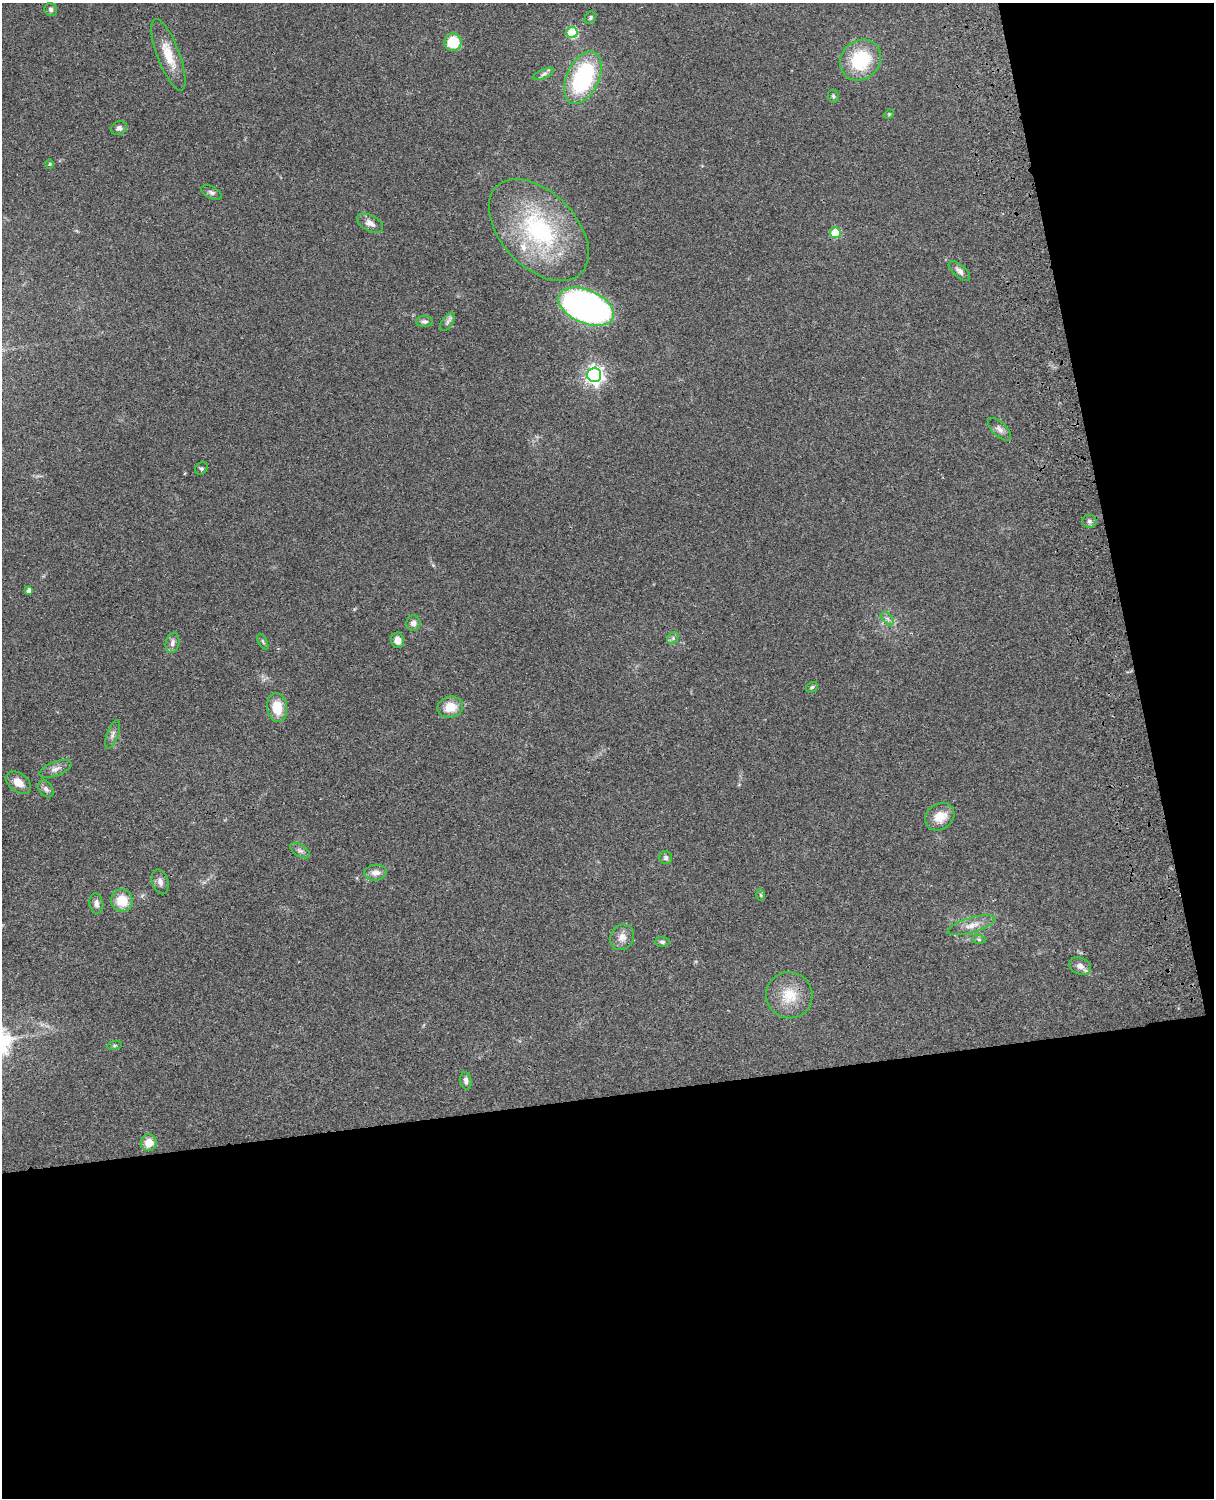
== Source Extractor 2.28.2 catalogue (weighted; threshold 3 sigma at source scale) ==
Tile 12 of 4 x 3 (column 4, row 3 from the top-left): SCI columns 3757-4968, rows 277-1772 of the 5087 x 4927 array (HDU 1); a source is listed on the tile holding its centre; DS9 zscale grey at full resolution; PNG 1216 x 1500 px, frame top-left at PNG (2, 3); each listed source drawn as its Kron ellipse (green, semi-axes under 4 px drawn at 4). Shown black and unused: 33% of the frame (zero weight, under 3 of 4 exposures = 6% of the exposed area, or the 3 px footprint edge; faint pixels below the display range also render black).
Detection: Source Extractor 2.28.2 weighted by HDU 2 'WHT'; one run over the whole footprint, this tile lists its part. Background 0.079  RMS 0.0058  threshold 0.0262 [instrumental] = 3 sigma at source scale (4.5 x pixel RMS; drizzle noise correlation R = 1.50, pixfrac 1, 0.05/0.05 arcsec/px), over >= 5 px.
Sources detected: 56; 1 inside a brighter listed object's ellipse — not listed separately; the other 55 listed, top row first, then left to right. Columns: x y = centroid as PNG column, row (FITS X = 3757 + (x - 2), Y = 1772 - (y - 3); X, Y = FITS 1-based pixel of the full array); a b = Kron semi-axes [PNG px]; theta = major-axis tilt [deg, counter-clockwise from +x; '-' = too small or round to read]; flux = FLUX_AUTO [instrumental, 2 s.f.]
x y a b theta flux
51 9 6 6 - 1.4
590 18 6 5 - 1
572 33 5 5 - 38
453 42 9 8 - 17
168 55 38 11 -69 13
860 60 22 19 43 33
544 74 11 4 24 1.7
583 78 28 16 65 63
833 96 6 5 - 0.96
889 114 5 4 - 0.61
119 128 8 7 - 1.8
50 164 5 3 - 0.56
211 193 11 6 -27 1.8
370 223 14 8 -29 3.9
539 230 61 37 -46 75
835 233 5 5 - 22
959 271 13 6 -41 2.4
586 307 29 16 -23 220
425 321 8 5 0 1.5
447 322 10 5 57 1.7
594 375 7 7 - 250
999 429 14 7 -45 2.7
201 468 7 5 42 1.1
1089 521 7 6 - 1.5
29 590 4 4 - 2
887 619 8 5 -45 1.5
413 623 8 7 - 2.7
673 638 6 5 - 1.3
397 640 8 6 -81 4.4
263 642 8 3 -60 0.8
172 643 10 6 78 2.5
812 687 6 5 - 0.91
450 707 13 10 14 9.7
277 708 14 10 -84 12
112 734 15 6 71 2.5
55 769 17 7 20 3.3
18 782 14 9 -36 5.8
46 789 9 6 -52 2
940 817 16 12 36 9.6
300 851 11 5 -33 2
666 858 6 6 - 1.6
375 873 11 8 8 3.8
160 882 12 8 -73 2.8
761 895 6 4 -87 0.78
122 900 11 11 - 12
96 903 10 7 -80 2.9
972 925 25 7 16 6
622 937 13 11 58 4.6
979 940 7 4 -1 0.96
662 942 7 5 -2 1.1
1080 966 11 8 -23 3.6
789 995 23 23 - 15
114 1045 7 4 9 0.88
466 1081 9 5 -80 2.1
149 1143 8 8 - 7.1